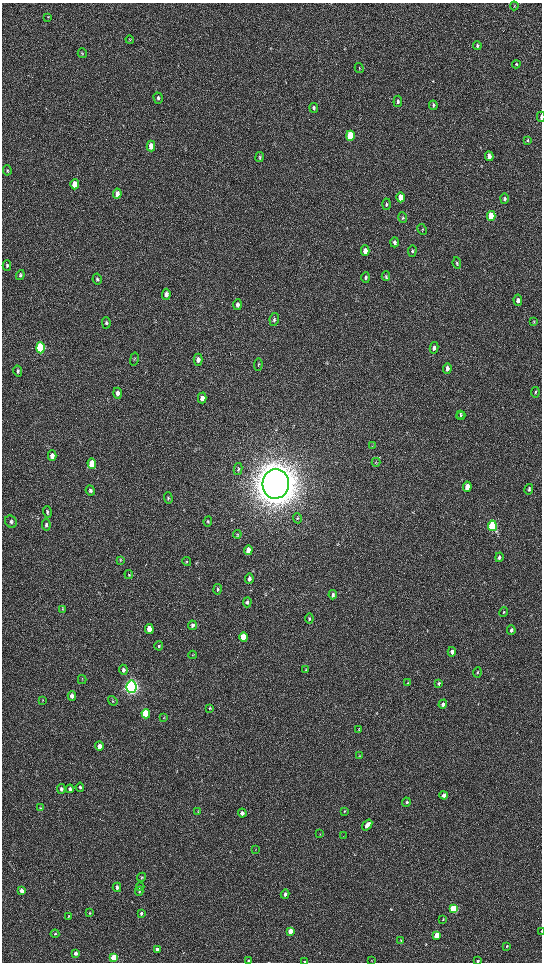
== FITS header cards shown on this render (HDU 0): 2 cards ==
NAXIS1  =                 1080 / length of data axis 1
NAXIS2  =                 1920 / length of data axis 2

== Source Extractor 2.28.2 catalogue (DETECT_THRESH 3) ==
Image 1080 x 1920 px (HDU 0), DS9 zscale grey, zoomed out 1/2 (1 PNG px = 2 x 2 image px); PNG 544 x 964 px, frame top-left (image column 1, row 1919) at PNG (2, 3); each listed source drawn as its Kron ellipse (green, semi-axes under 4 px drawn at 4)
Background 522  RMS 36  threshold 107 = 3 sigma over >= 5 px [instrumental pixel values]
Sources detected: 147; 4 cannot appear on this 1/2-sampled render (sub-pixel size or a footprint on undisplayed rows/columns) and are neither listed nor drawn; the other 143 listed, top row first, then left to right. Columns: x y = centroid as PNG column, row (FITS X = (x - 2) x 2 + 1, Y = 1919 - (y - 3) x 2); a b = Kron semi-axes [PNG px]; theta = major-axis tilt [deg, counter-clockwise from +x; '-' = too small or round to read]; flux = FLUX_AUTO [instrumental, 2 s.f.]
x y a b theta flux
514 6 4 2 - 4.4e+03
48 17 4 2 - 4.4e+03
130 40 4 3 - 6.9e+03
477 45 4 3 - 1.1e+04
82 53 5 4 - 9.4e+03
516 64 4 3 - 7.3e+03
359 68 5 2 - 4.7e+03
158 98 6 4 -73 1.7e+04
398 101 6 4 85 1.3e+04
433 105 5 3 - 9.4e+03
314 108 5 3 - 1.3e+04
541 117 5 2 - 2.8e+04
350 136 5 4 - 4.0e+05
528 141 4 3 - 7.6e+03
151 146 5 4 - 6.5e+04
489 156 5 3 - 4.8e+04
260 157 5 3 - 8.3e+03
7 170 5 3 - 6.8e+03
75 184 5 4 - 1.1e+05
117 194 5 4 - 3.5e+04
400 197 5 4 - 7.1e+04
505 199 5 3 - 1.8e+04
386 204 5 4 - 1.2e+04
491 216 5 4 - 3.2e+05
403 218 5 4 - 9.0e+03
422 229 5 2 - 4.0e+03
394 242 5 3 - 2.5e+04
365 251 5 4 - 4.4e+04
412 251 6 4 86 1.1e+04
457 263 6 3 -83 8.8e+03
7 266 5 3 - 1.2e+04
20 275 5 3 - 9.2e+03
386 276 5 4 - 9.4e+03
366 277 5 4 - 1.2e+04
97 279 5 4 - 1.2e+04
166 294 5 4 - 2.9e+04
518 300 6 4 -87 3.3e+04
238 305 5 4 - 2.4e+04
274 319 6 4 81 1.4e+04
534 321 4 2 - 4.6e+03
106 323 5 3 - 1.0e+04
40 348 5 4 - 9.1e+05
434 348 6 4 80 2.6e+04
134 359 7 3 77 8.2e+03
198 360 6 4 90 3.8e+04
258 365 6 2 83 7.0e+03
447 368 5 4 - 3.2e+04
18 371 5 4 - 1.2e+04
535 392 5 3 - 9.7e+03
117 393 5 4 - 3.4e+04
202 398 5 4 - 5.4e+04
460 414 4 3 - 7.5e+03
461 416 4 3 - 7.0e+03
372 446 3 2 - 3.6e+03
52 456 5 4 - 4.4e+04
376 462 4 3 - 5.6e+03
92 464 5 4 - 1.2e+05
238 469 6 3 79 9.5e+03
276 484 15 13 86 2.4e+07
467 487 5 3 - 7.1e+04
529 489 5 3 - 1.2e+04
90 490 5 4 - 1.4e+04
168 498 6 4 -88 1.0e+04
47 512 6 4 -72 1.3e+04
297 518 5 4 - 8.9e+03
208 521 5 3 - 7.5e+03
11 522 6 5 - 1.7e+04
46 525 6 4 -81 1.3e+04
492 526 5 4 - 9.4e+05
237 534 4 2 - 4.9e+03
248 550 5 4 - 6.9e+04
499 557 4 3 - 1.7e+04
120 561 4 2 - 4.2e+03
187 561 5 3 - 6.2e+03
129 575 4 3 - 7.1e+03
249 579 5 4 - 2.0e+04
217 589 5 4 - 1.1e+04
333 595 4 4 - 1.4e+04
247 602 5 4 - 1.4e+04
62 609 4 3 - 5.9e+03
503 612 5 3 - 7.1e+03
309 619 5 3 - 9.2e+03
192 625 5 4 - 1.5e+04
149 629 5 4 - 9.0e+04
511 630 4 3 - 2.0e+04
244 637 5 4 - 2.0e+05
159 646 4 3 - 1.1e+04
452 652 5 3 - 2.2e+04
192 655 4 3 - 5.5e+03
123 670 5 4 - 1.7e+04
306 670 3 3 - 4.7e+03
477 672 5 3 - 8.5e+03
82 680 4 2 - 3.9e+03
407 683 4 3 - 6.9e+03
439 684 3 2 - 1.1e+04
131 687 6 5 - 3.7e+06
72 696 5 4 - 3.5e+04
43 700 4 3 - 5.3e+03
113 701 5 3 - 6.1e+03
443 704 5 3 - 1.8e+04
210 708 4 3 - 7.3e+03
146 714 4 4 - 4.4e+05
164 717 4 3 - 4.3e+03
359 730 4 3 - 5.0e+03
99 746 4 4 - 3.7e+04
360 756 4 3 - 6.7e+03
80 787 4 3 - 1.1e+04
61 789 5 4 - 1.5e+04
70 789 4 3 - 2.0e+04
444 795 4 3 - 3.5e+04
406 802 4 3 - 1.3e+04
41 808 4 3 - 7.3e+03
198 811 4 3 - 5.4e+03
344 811 4 3 - 7.2e+03
242 813 4 4 - 2.8e+04
367 825 6 3 52 6.4e+04
320 834 3 2 - 3.6e+03
343 836 3 3 - 4.7e+03
255 850 3 2 - 3.0e+03
142 877 4 4 - 8.6e+03
117 887 4 4 - 1.9e+04
140 887 4 4 - 8.6e+03
22 891 4 4 - 5.4e+04
139 891 4 4 - 9.5e+03
285 894 4 4 - 2.1e+04
454 909 4 3 - 5.1e+05
90 913 4 3 - 7.0e+03
141 913 4 3 - 1.4e+04
69 916 4 3 - 5.8e+03
443 919 4 3 - 6.0e+03
290 931 4 3 - 1.0e+05
541 931 2 2 - 2.3e+03
55 934 4 3 - 8.2e+03
437 935 4 3 - 1.4e+05
401 940 3 3 - 4.2e+03
507 946 3 2 - 5.3e+03
157 949 4 3 - 2.6e+04
76 953 3 3 - 2.7e+04
114 958 4 3 - 3.8e+05
371 960 3 2 - 2.5e+03
248 961 3 3 - 4.7e+03
305 961 2 2 - 5.0e+03
478 961 4 3 - 9.6e+03
At the frame edge (FLAGS 8, measured only in part): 4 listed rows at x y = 541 117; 541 931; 305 961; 478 961
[4 sub-pixel or undisplayed-footprint detections neither listed nor drawn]